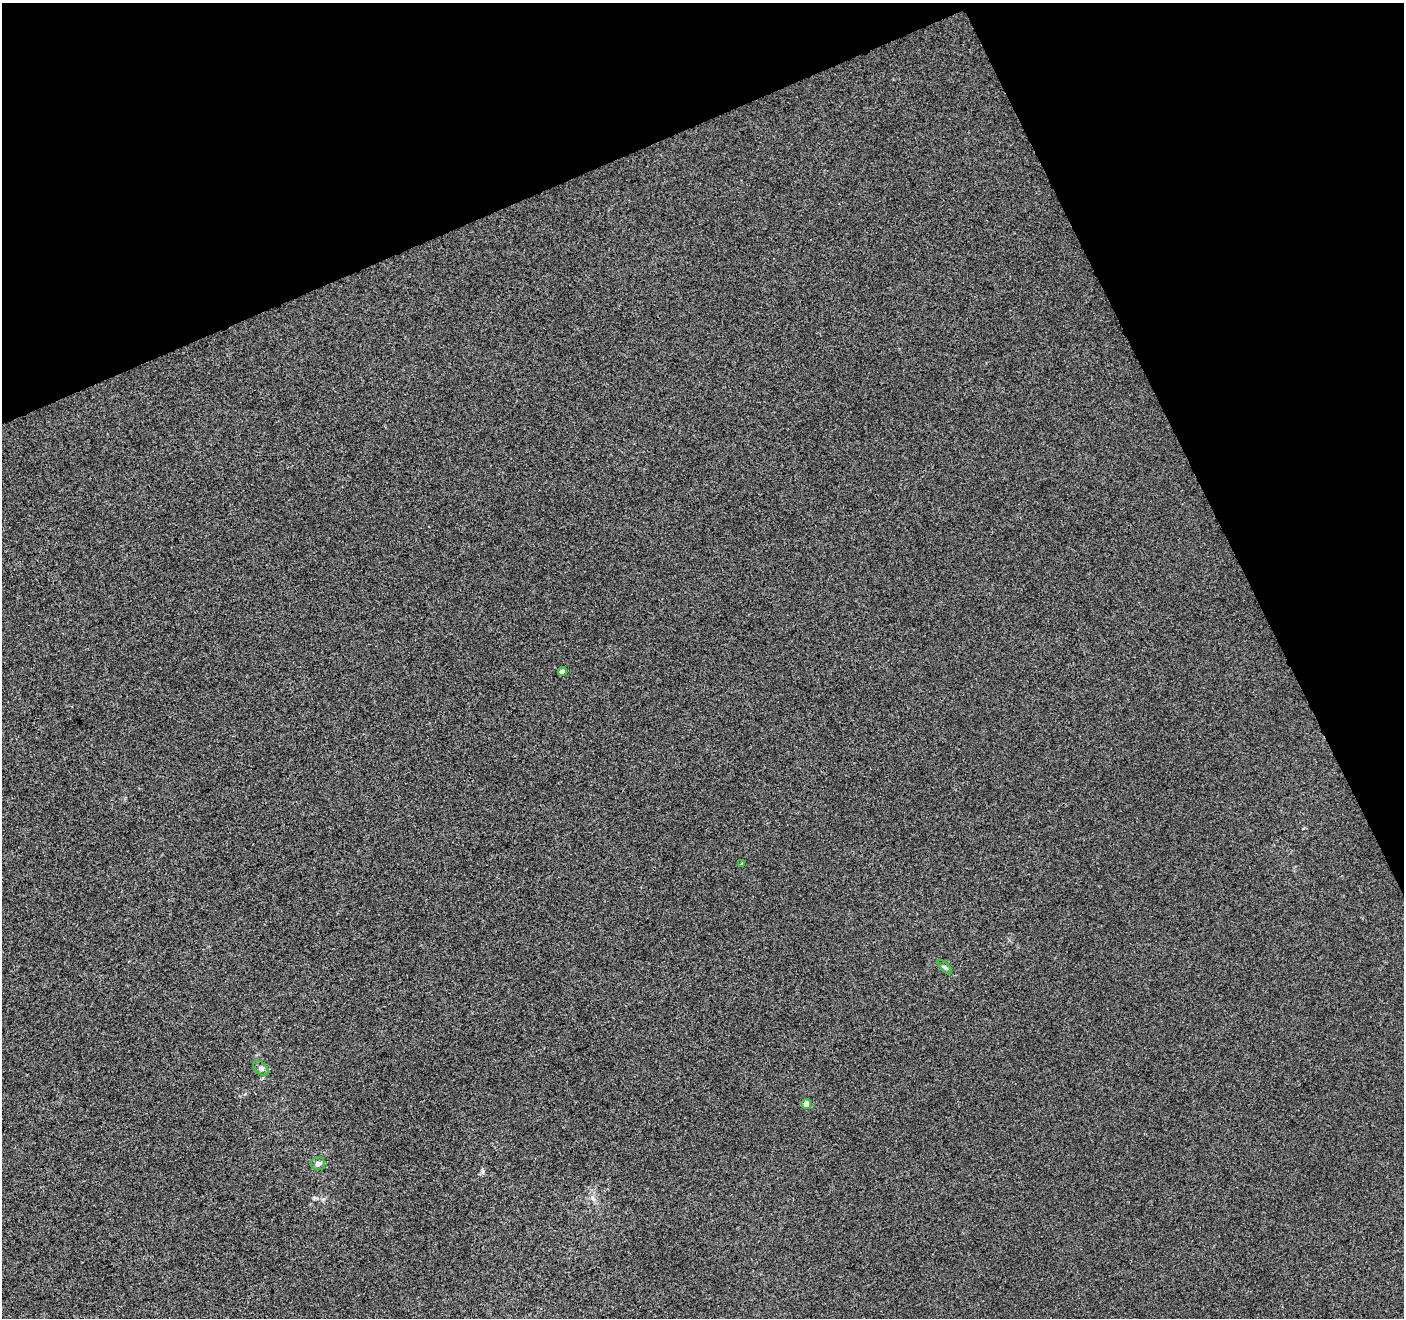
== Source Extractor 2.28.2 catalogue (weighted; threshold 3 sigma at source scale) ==
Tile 3 of 4 x 4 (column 3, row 1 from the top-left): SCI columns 2861-4262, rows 4122-5437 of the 5718 x 5551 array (HDU 1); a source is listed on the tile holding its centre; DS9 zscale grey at full resolution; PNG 1406 x 1320 px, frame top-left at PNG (2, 3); each listed source drawn as its Kron ellipse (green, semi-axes under 4 px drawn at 4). Shown black and unused: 22% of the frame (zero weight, under 3 of 4 exposures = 5% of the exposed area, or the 3 px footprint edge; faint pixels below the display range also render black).
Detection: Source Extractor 2.28.2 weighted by HDU 2 'WHT'; one run over the whole footprint, this tile lists its part. Background -5.36e-04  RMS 0.0047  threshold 0.021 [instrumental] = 3 sigma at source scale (4.5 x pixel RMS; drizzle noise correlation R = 1.50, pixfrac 1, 0.0396/0.0396 arcsec/px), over >= 5 px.
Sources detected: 6; all 6 listed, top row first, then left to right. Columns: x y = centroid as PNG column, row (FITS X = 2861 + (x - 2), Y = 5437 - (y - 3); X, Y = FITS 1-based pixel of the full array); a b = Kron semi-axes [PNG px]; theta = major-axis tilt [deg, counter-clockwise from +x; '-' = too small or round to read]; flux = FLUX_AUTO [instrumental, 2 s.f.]
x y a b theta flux
562 671 4 4 - 1.8
742 863 3 2 - 0.5
945 967 9 4 -45 0.92
261 1068 9 5 -46 1.3
806 1104 5 5 - 3.7
318 1163 7 6 - 1.6